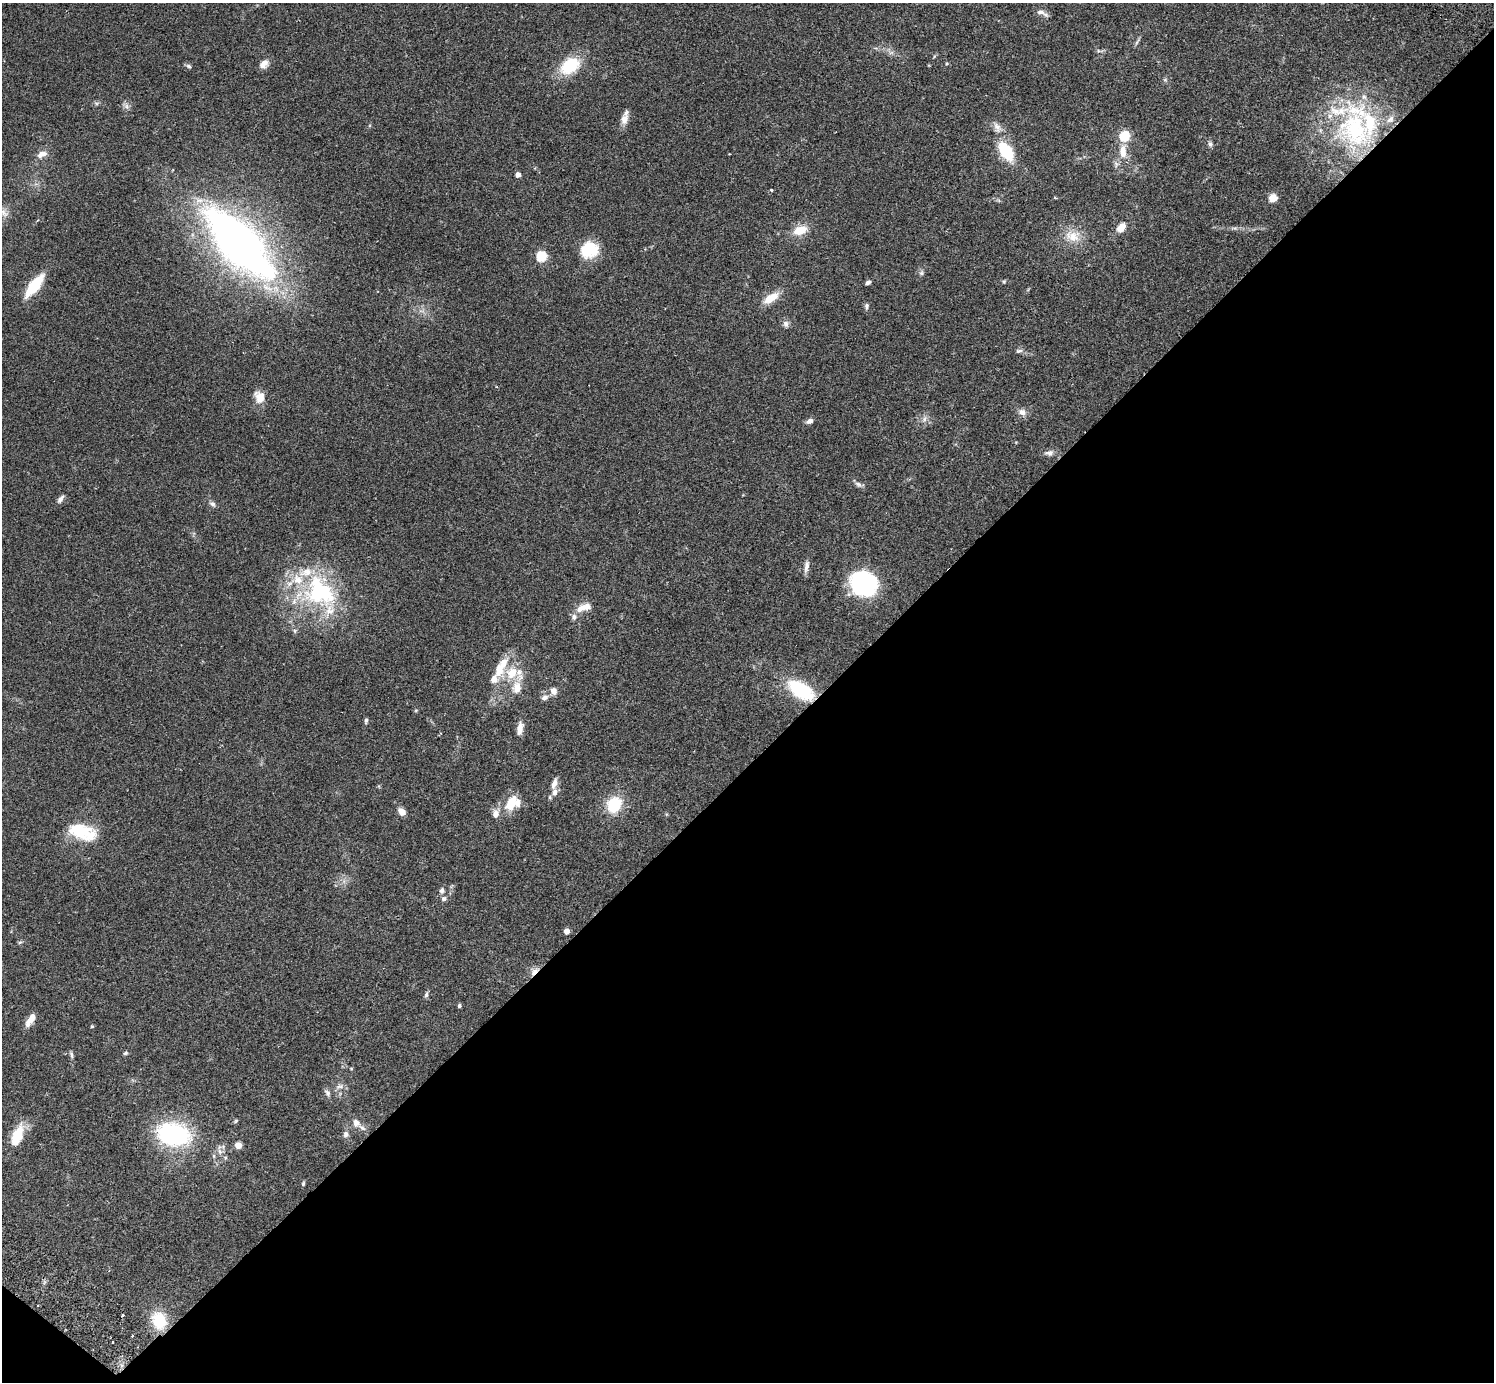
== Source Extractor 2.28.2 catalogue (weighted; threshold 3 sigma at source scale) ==
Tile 15 of 4 x 4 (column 3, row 4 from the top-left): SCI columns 3032-4523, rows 347-1726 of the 6060 x 6070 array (HDU 1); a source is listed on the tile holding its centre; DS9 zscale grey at full resolution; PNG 1496 x 1384 px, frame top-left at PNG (2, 3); no overlay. Shown black and unused: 45% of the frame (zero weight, under 2 of 3 exposures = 3% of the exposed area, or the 3 px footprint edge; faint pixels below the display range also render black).
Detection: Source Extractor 2.28.2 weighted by HDU 2 'WHT'; one run over the whole footprint, this tile lists its part. Background 0.108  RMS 0.0064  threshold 0.0288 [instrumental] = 3 sigma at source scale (4.5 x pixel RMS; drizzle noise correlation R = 1.50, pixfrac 1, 0.05/0.05 arcsec/px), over >= 5 px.
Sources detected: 103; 1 inside a brighter object's white glare — not listed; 16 inside a brighter listed object's ellipse — not listed separately; the other 86 listed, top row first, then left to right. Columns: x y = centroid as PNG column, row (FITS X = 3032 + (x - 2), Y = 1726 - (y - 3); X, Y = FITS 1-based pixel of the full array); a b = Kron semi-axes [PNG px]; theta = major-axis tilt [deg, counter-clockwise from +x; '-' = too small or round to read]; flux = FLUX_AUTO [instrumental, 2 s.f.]
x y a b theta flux
1041 12 12 8 -11 3.3
1137 42 10 4 61 1.3
264 64 12 8 49 4.6
189 66 8 5 -26 1.3
570 66 27 18 35 23
1165 80 6 5 - 1
127 106 9 6 -57 2.1
624 119 14 10 75 5
997 127 16 9 -64 4.7
1354 129 56 42 -68 89
1124 136 5 5 - 37
1210 144 8 6 -80 1.6
1006 151 19 11 -57 26
1123 151 17 9 -89 7.8
42 154 16 9 22 4.3
729 154 2 2 - 0.38
518 175 4 4 - 4.7
771 190 3 3 - 0.85
1273 198 5 5 - 26
4 213 15 8 -50 4.1
1121 227 10 7 48 6.1
1235 228 9 3 -5 1.5
800 230 16 10 18 11
1072 236 22 16 -19 11
239 244 77 29 -46 390
589 249 19 17 25 22
541 256 5 5 - 51
921 273 7 7 - 1.5
1004 281 5 5 - 0.81
868 282 6 4 38 1.7
34 286 27 10 52 22
771 298 20 9 33 9.9
867 306 9 6 90 1.6
786 324 9 7 -76 2.3
1019 351 9 5 10 1.6
259 397 14 11 -66 7.5
1022 412 10 9 - 3.4
924 419 8 5 61 1.9
809 421 9 5 23 2.4
1049 453 12 7 7 2.9
858 484 10 6 -21 2
60 499 10 5 55 2.3
213 504 9 6 -46 1.9
806 566 17 6 80 3.2
864 583 25 23 45 69
321 593 50 35 -1 71
587 607 14 10 -3 5.1
574 617 9 8 - 2.4
295 631 6 4 -71 1
512 673 23 17 -39 17
494 679 12 9 68 4.5
801 690 26 13 -34 41
553 691 8 7 - 3.9
545 697 10 7 19 2.8
366 720 7 4 80 1.2
520 729 19 7 81 4.8
554 784 14 7 73 3.9
511 803 18 10 64 13
614 805 15 12 59 24
402 812 7 6 - 5.4
496 814 12 8 88 4
82 832 38 19 -17 25
442 891 8 6 76 2
444 899 7 6 - 1.6
567 931 4 4 - 5.8
20 942 6 4 19 0.86
534 971 14 6 46 3.6
426 995 8 5 74 1.3
459 1006 4 4 - 1.1
30 1020 15 6 57 6.9
92 1026 4 4 - 0.62
125 1053 7 4 26 0.99
71 1055 10 4 -82 1.3
351 1069 5 3 - 0.54
340 1086 12 6 12 2.6
327 1093 10 7 -58 2.1
356 1123 12 10 -68 3.8
173 1134 34 23 -11 71
346 1134 9 8 - 2.3
16 1138 23 9 68 19
238 1145 5 4 - 13
220 1151 8 6 -68 2.4
303 1184 6 4 75 0.9
123 1315 3 2 - 0.72
159 1321 18 14 -70 21
113 1342 3 2 - 0.57
Overlapping masked pixels (flux is a lower limit): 1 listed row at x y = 534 971